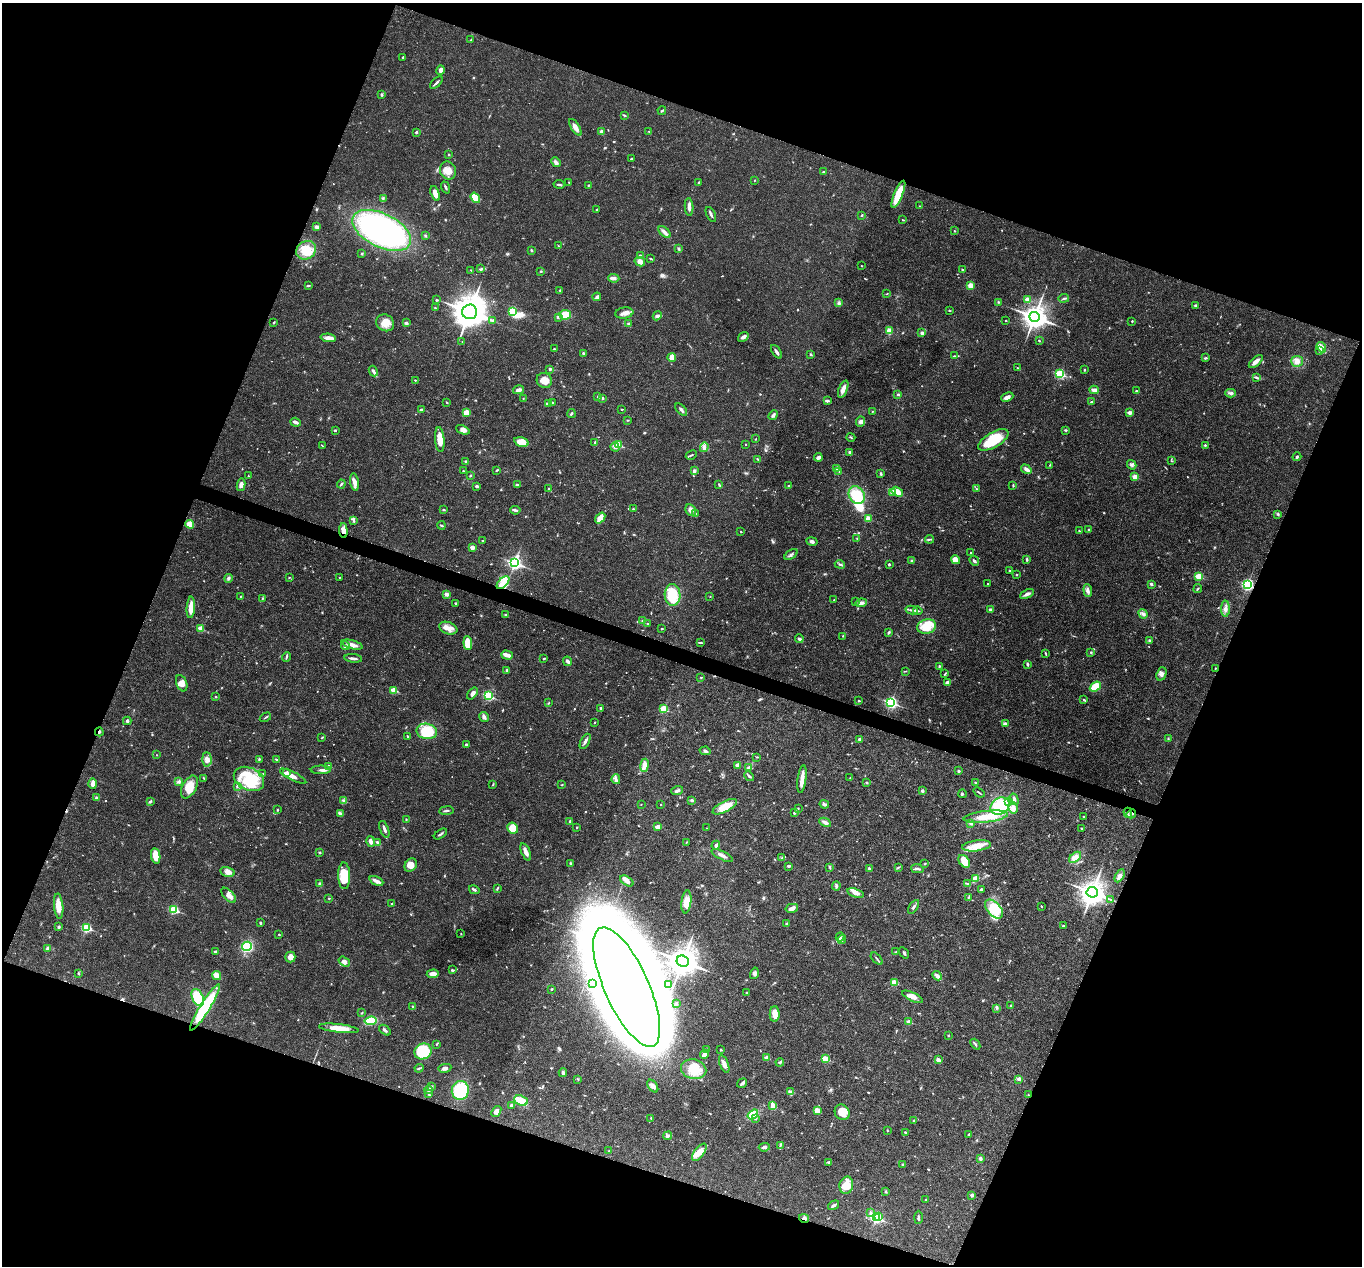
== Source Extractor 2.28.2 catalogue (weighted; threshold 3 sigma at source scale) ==
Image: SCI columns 6-5442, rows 268-5322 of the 5444 x 5458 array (HDU 1 of 3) = the unmasked area's bounding box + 8 px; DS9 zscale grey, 4 x 4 block average (1 PNG px = mean of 4 x 4 image px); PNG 1364 x 1268 px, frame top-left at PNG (2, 3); each listed source drawn as its Kron ellipse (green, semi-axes under 4 px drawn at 4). Shown black and unused: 41% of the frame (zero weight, under 3 of 4 exposures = <1% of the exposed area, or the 3 px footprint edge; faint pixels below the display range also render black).
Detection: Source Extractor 2.28.2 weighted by HDU 2 'WHT'. Background 0.0168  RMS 0.0022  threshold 0.00981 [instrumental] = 3 sigma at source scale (4.5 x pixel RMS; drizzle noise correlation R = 1.50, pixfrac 1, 0.05/0.05 arcsec/px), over >= 5 px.
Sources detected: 789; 9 too faint to see at this stretch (4 x 4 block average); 7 inside a brighter object's white glare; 5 cosmic-ray / hot-pixel residue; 1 long thin detection or spike segment (spike, bleed or trail) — neither listed nor drawn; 8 coinciding with a brighter row at this scale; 37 inside a brighter listed object's ellipse — not listed separately; of the other 722, all 500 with FLUX_AUTO >= 0.756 (the completeness limit of this list) listed and drawn (222 fainter detections not listed), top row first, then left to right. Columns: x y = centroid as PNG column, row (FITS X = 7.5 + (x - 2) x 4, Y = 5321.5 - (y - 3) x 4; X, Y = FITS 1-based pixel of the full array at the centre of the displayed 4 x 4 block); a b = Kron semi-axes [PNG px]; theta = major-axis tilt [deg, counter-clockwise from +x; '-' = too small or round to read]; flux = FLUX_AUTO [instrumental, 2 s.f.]
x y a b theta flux
471 40 2 2 - 0.87
403 57 3 2 - 1.5
441 70 5 4 - 4.2
436 83 8 2 44 2.7
382 94 4 2 - 1.3
662 111 4 2 - 1.5
624 115 3 2 - 1.2
575 127 9 4 -58 7.6
601 131 2 2 - 11
649 131 2 2 - 1.3
416 132 3 2 - 1.3
448 154 2 2 - 2
631 159 2 2 - 1.6
556 162 5 3 - 4.6
448 171 9 8 - 14
823 172 3 2 - 1.4
754 180 2 2 - 0.78
569 182 3 2 - 0.95
698 182 2 2 - 1
559 184 5 2 - 2.5
588 185 3 2 - 1.2
445 187 6 2 -69 2.2
435 193 8 3 -70 9.2
898 194 14 4 67 34
383 198 3 2 - 1.4
475 198 5 3 - 27
920 206 2 2 - 0.8
689 207 9 3 -87 5.6
596 210 2 2 - 0.85
711 214 8 2 -63 3.2
862 215 3 2 - 0.93
903 220 3 2 - 0.79
317 227 4 3 - 3.7
382 230 32 16 -26 380
954 231 2 2 - 0.96
664 232 7 3 -43 5.7
425 236 3 2 - 1.4
559 246 3 2 - 0.86
678 249 3 3 - 1.5
306 250 10 9 - 29
531 250 3 2 - 1.5
362 254 3 2 - 1.1
640 255 3 2 - 1.1
651 258 3 2 - 0.8
640 262 5 4 - 7.2
861 266 2 2 - 1.1
481 269 3 3 - 1.8
471 270 2 2 - 0.86
962 270 3 2 - 1.4
541 271 3 2 - 0.93
614 278 5 4 - 4.1
308 286 4 2 - 1.9
970 286 3 3 - 14
560 290 2 2 - 1.3
887 294 3 2 - 0.8
597 297 4 3 - 3.3
1064 298 5 2 - 1.7
1027 299 2 2 - 18
436 300 3 2 - 1.1
998 302 2 2 - 0.93
838 303 2 2 - 1.4
1196 306 3 3 - 2.2
435 308 2 2 - 0.91
949 310 3 2 - 0.81
512 311 4 3 - 25
470 312 7 7 - 2300
624 313 9 5 9 6.9
565 315 5 5 - 20
657 316 5 3 - 3
558 317 3 2 - 2.1
1035 317 5 4 - 1100
492 320 2 2 - 0.81
1006 320 2 2 - 1.6
1132 321 2 2 - 1.5
274 322 3 2 - 1.3
385 323 9 8 - 14
406 323 3 2 - 2.7
629 324 2 2 - 10
889 331 4 3 - 11
922 333 2 2 - 8
743 337 6 3 37 4.7
328 338 8 4 -6 7.6
462 341 2 2 - 0.77
1039 341 2 2 - 1.2
1321 347 5 3 - 12
554 349 2 2 - 1.2
1320 351 4 3 - 1.9
776 352 8 2 -56 4.7
583 353 3 2 - 1.5
811 355 2 2 - 0.93
954 356 3 2 - 1.3
672 357 4 3 - 10
1205 358 3 2 - 1.7
1297 361 6 5 - 7.8
1256 362 8 3 41 7.6
1017 368 2 2 - 1
550 369 3 3 - 2.3
1084 370 2 2 - 1.2
373 371 5 3 - 3
1060 374 2 2 - 120
1256 378 3 2 - 1.6
415 380 2 2 - 1.1
544 380 8 7 - 13
843 389 9 4 68 7.4
519 390 6 3 15 4.8
1094 390 4 2 - 8.6
1136 391 3 2 - 0.93
1230 393 5 3 - 3.3
898 394 3 3 - 1.5
598 397 3 2 - 1.4
1007 397 6 3 23 6.2
603 398 2 2 - 1.7
523 399 2 2 - 0.81
827 401 3 2 - 3.6
447 402 3 2 - 0.86
1091 402 3 2 - 1.3
552 403 3 2 - 1.2
548 404 4 3 - 2.6
622 409 2 2 - 0.89
421 410 3 2 - 2.2
681 410 7 2 -49 3.2
872 411 3 2 - 0.77
467 413 3 3 - 16
1130 413 3 3 - 4.5
571 414 4 2 - 2.2
773 415 5 3 - 3
627 420 2 2 - 0.88
295 422 5 2 - 6.5
860 422 5 4 - 4.6
335 430 2 2 - 1.4
463 430 7 4 -24 5.9
1066 430 2 2 - 2.3
851 437 4 2 - 1.2
756 439 3 2 - 0.77
440 440 12 4 -85 18
993 440 17 7 30 47
521 442 7 4 -15 21
595 442 3 3 - 1.5
746 444 2 2 - 0.81
618 445 2 2 - 51
1205 445 3 2 - 1.5
322 446 4 2 - 0.87
615 447 4 4 - 4.2
704 447 5 3 - 3.8
850 452 3 3 - 2.7
691 455 6 2 27 1.5
818 457 4 2 - 5.6
1297 457 4 2 - 2.1
758 459 2 2 - 0.92
466 461 3 2 - 1.8
1172 461 3 2 - 0.85
1050 465 3 2 - 0.92
1132 465 5 2 - 2
837 468 4 3 - 4.2
1026 469 6 3 -35 4.9
496 470 3 2 - 0.96
463 471 2 2 - 0.83
694 471 4 3 - 2.9
839 471 2 2 - 0.8
881 474 4 2 - 1.6
248 476 2 2 - 0.87
470 476 2 2 - 1.3
1135 477 2 2 - 27
355 482 9 4 -81 6.7
341 484 4 2 - 2.2
719 484 4 2 - 1.5
241 485 6 3 80 5.2
517 485 3 2 - 2.7
788 485 2 2 - 0.81
477 486 2 2 - 3.2
1013 486 3 2 - 0.85
549 489 3 2 - 1.3
976 489 2 2 - 1.2
893 492 2 2 - 13
897 492 6 3 -32 20
857 495 9 7 -58 43
633 509 2 2 - 0.82
444 510 2 2 - 1.9
515 510 5 2 - 3.1
691 510 6 5 - 5.1
696 513 2 2 - 0.83
1278 514 3 2 - 1.5
600 518 6 3 52 17
868 519 4 3 - 8.5
354 521 3 2 - 1.6
190 524 4 3 - 16
441 525 4 2 - 1.9
1089 530 3 2 - 1.1
343 531 7 4 -85 8.1
741 531 2 2 - 0.76
1079 531 2 2 - 0.87
857 538 2 2 - 0.79
930 539 4 2 - 1.6
482 541 2 2 - 1.6
812 542 5 3 - 4
472 547 2 2 - 18
971 553 2 2 - 1.4
791 555 7 2 35 2.7
1027 559 3 2 - 2.2
955 560 5 4 - 12
911 561 3 2 - 1.2
974 561 5 2 - 3
515 563 3 3 - 310
840 564 5 2 - 2.1
889 564 2 2 - 2.2
1010 571 2 2 - 1.5
1016 575 2 2 - 2
1199 576 2 2 - 49
289 577 2 2 - 0.89
339 577 2 2 - 1.2
228 578 4 3 - 2.4
503 583 8 4 46 9
988 584 2 2 - 1.5
1151 584 2 2 - 6.6
1247 585 3 2 - 250
1198 589 4 2 - 1.3
1088 591 6 3 -84 4.1
446 594 4 3 - 3.9
1027 594 7 3 27 4.7
673 595 11 8 -89 50
240 596 2 2 - 0.96
710 597 2 2 - 0.76
262 598 3 2 - 0.94
834 600 3 2 - 0.92
856 602 2 2 - 0.88
455 603 3 2 - 1.5
861 603 6 3 8 5.5
191 607 10 4 86 14
1225 609 8 3 -88 5.1
911 610 6 2 -13 2.6
990 610 2 2 - 7.3
918 611 4 2 - 1.5
506 614 3 2 - 1.4
1143 614 5 3 - 3.4
643 621 3 2 - 1.6
647 624 2 2 - 1.4
927 626 9 7 12 28
201 628 2 2 - 30
448 628 9 6 -21 10
662 629 2 2 - 0.93
889 632 4 2 - 2
843 636 2 2 - 0.88
799 639 4 3 - 2.8
1150 640 2 2 - 2
468 643 7 4 -83 24
700 643 4 2 - 1.4
352 645 11 3 -15 9.9
345 646 4 3 - 3.7
1091 652 3 2 - 1.2
1046 653 3 2 - 0.97
507 655 6 2 -18 14
286 657 5 2 - 1.9
353 658 9 2 -7 4.7
544 658 3 2 - 1.1
568 661 5 3 - 3.6
1027 664 4 2 - 1.7
939 666 3 2 - 1.3
1215 668 2 2 - 0.77
507 670 2 2 - 1.3
906 671 3 2 - 0.84
945 674 4 2 - 1.4
1161 674 7 4 68 5.3
701 677 2 2 - 0.96
947 682 4 3 - 2.7
182 683 8 5 -69 8.6
1095 687 6 4 36 32
394 690 2 2 - 35
472 693 7 4 51 5.4
488 696 3 2 - 120
216 697 2 2 - 2.3
1084 699 2 2 - 1.4
859 701 2 2 - 1.2
891 702 3 2 - 250
549 703 4 2 - 1
601 708 3 2 - 1.6
664 709 2 2 - 57
265 717 6 2 31 1.7
484 717 5 3 - 5.2
127 721 4 2 - 2.6
595 722 2 2 - 0.9
1005 724 3 2 - 5.1
427 731 10 7 -10 53
99 732 4 2 - 2
407 736 3 2 - 1
322 737 3 2 - 1
859 739 4 3 - 2
1168 739 2 2 - 0.83
585 741 8 2 63 4.3
466 744 2 2 - 2.4
705 751 5 3 - 2.6
157 755 2 2 - 1.3
757 757 3 2 - 0.91
207 759 7 4 -86 7
259 759 3 2 - 1.2
276 760 4 2 - 1.9
645 765 6 4 81 12
738 765 3 3 - 6.1
329 767 3 2 - 3.9
749 767 2 2 - 0.97
321 770 10 3 0 4.1
959 771 3 2 - 1.9
286 773 2 2 - 17
263 774 2 2 - 1.1
293 776 14 3 -27 8.1
749 776 5 2 - 2.7
204 778 2 2 - 0.92
850 778 3 2 - 1.1
249 779 16 11 -25 39
616 779 5 2 - 3
802 779 14 3 82 14
178 782 4 3 - 2.7
866 782 3 2 - 0.94
93 783 5 3 - 7.6
975 783 2 2 - 0.81
493 784 3 2 - 0.98
561 785 4 2 - 0.79
237 786 2 2 - 1.2
189 787 12 7 62 22
677 791 6 3 19 3.9
922 791 2 2 - 3.4
979 792 6 2 -38 1.6
962 794 4 2 - 1.3
96 798 2 2 - 6.5
1014 799 6 3 -74 3.7
344 800 3 2 - 1.7
692 800 2 2 - 4.6
150 801 4 2 - 1.8
1009 801 2 2 - 1.7
641 804 2 2 - 0.81
661 804 2 2 - 0.82
824 804 5 3 - 3.8
1000 806 10 8 34 66
725 807 13 5 27 24
1013 808 6 4 -77 6.6
798 809 3 2 - 0.85
277 810 3 2 - 1
446 811 7 2 6 2.1
340 813 3 2 - 1.7
794 813 2 2 - 2.2
1128 813 5 2 - 2.6
1131 814 5 2 - 3.5
1083 816 2 2 - 1.7
986 817 22 6 7 27
406 820 2 2 - 0.91
570 821 4 2 - 1.3
825 822 6 3 -28 3.8
971 823 2 2 - 4
577 827 2 2 - 1.1
658 827 3 3 - 7.5
512 828 5 5 - 27
707 828 2 2 - 0.93
1082 828 2 2 - 1.2
384 829 9 2 -69 4.2
440 834 7 2 34 2.5
371 842 5 2 - 7
377 842 4 2 - 2.3
686 842 3 2 - 0.84
716 845 4 3 - 2.7
976 846 14 5 8 18
319 852 2 2 - 4.9
526 852 9 3 -67 8
722 855 12 2 -27 6.4
156 856 8 4 -82 17
1075 857 7 4 41 10
782 858 3 2 - 1.2
964 861 7 5 -53 17
570 863 4 2 - 1.3
925 864 2 2 - 1
411 865 7 5 56 9.7
789 866 3 3 - 2.5
830 867 3 2 - 1.5
898 867 3 2 - 1.1
869 869 3 2 - 2.1
917 869 6 2 -14 2.6
228 872 7 5 -13 7.8
344 876 13 6 -89 37
1120 876 7 3 60 4.1
976 879 4 3 - 15
376 881 7 3 -25 6.8
627 881 7 4 -33 6.6
319 883 3 2 - 1.5
967 884 2 2 - 0.8
836 886 4 3 - 2.7
497 888 4 2 - 1.5
981 889 2 2 - 1.7
474 890 5 2 - 2.8
1092 892 5 5 - 1300
855 893 8 4 -18 6.5
229 895 9 5 -47 8.8
969 897 3 2 - 0.9
329 898 2 2 - 0.88
1110 899 3 2 - 0.93
686 902 11 5 83 16
392 904 2 2 - 3.8
59 906 12 4 -84 16
914 907 8 2 57 2.8
1042 907 2 2 - 0.81
792 908 6 3 14 6.5
174 909 2 2 - 100
994 909 11 7 -48 41
260 923 3 2 - 1.4
786 924 2 2 - 5.1
1063 926 2 2 - 4.2
58 927 3 2 - 2.3
86 928 2 2 - 110
279 934 2 2 - 1.1
461 934 2 2 - 0.84
840 937 4 2 - 2.2
842 940 4 2 - 2.3
247 946 5 4 - 56
48 948 4 3 - 4
215 951 2 2 - 1.7
896 952 3 2 - 1.1
904 953 6 2 -55 2.5
290 957 5 5 - 8
877 959 7 2 -46 1.8
683 961 6 5 - 1600
344 962 6 4 -35 5.5
452 970 4 2 - 1.9
754 973 6 4 75 3.9
79 974 3 2 - 1.3
433 974 6 3 2 9.5
217 976 5 3 - 19
937 976 5 3 - 6.8
894 983 2 2 - 42
593 984 2 2 - 0.84
668 985 2 2 - 4.2
627 987 65 22 -66 6100
552 989 2 2 - 1.3
747 993 3 2 - 1.2
912 997 11 4 -25 9.1
198 998 9 5 -65 48
676 1003 2 2 - 1.6
1010 1005 2 2 - 2.8
413 1006 3 2 - 1.2
205 1007 27 5 58 100
997 1008 3 2 - 1.4
362 1013 3 2 - 0.99
775 1014 8 5 -89 14
371 1021 6 4 6 29
909 1022 2 2 - 19
339 1028 20 4 -6 19
385 1030 7 2 -38 3.6
948 1035 3 2 - 0.86
436 1044 3 2 - 1.2
975 1044 6 2 -51 1.8
707 1050 4 2 - 1.6
721 1050 2 2 - 1.4
423 1051 9 8 - 61
704 1054 4 3 - 8
767 1058 2 2 - 19
825 1059 2 2 - 52
938 1060 3 3 - 4.2
780 1062 4 3 - 1.8
724 1064 9 4 -69 7.1
419 1068 4 2 - 1.5
445 1068 6 3 10 3.9
694 1069 13 10 -13 25
563 1073 4 3 - 3.4
578 1079 3 2 - 1.1
1019 1079 2 2 - 13
742 1083 5 3 - 3
431 1086 3 3 - 1.9
653 1086 7 4 -54 4.7
429 1090 4 2 - 6.5
460 1090 9 8 - 65
790 1092 4 3 - 5.4
429 1094 3 2 - 1.6
1028 1095 2 2 - 0.95
521 1101 7 5 -23 25
511 1105 2 2 - 2.1
773 1106 4 2 - 12
496 1111 6 4 51 6.7
817 1111 4 3 - 14
842 1112 8 7 - 20
753 1114 6 4 36 26
651 1118 3 2 - 1.6
755 1119 3 2 - 1
914 1120 3 2 - 1.5
887 1130 2 2 - 0.78
905 1132 3 2 - 1.1
969 1134 3 2 - 1.9
668 1136 5 3 - 3.3
780 1145 4 2 - 1.6
764 1147 5 3 - 5.8
609 1151 2 2 - 0.8
699 1152 10 5 53 10
980 1158 3 2 - 3.7
829 1162 4 2 - 2.1
903 1165 3 2 - 1.8
846 1185 9 6 77 30
886 1191 2 2 - 1
972 1195 2 2 - 11
926 1200 2 2 - 1.1
834 1205 6 2 34 3.3
870 1213 3 2 - 1.8
879 1217 2 2 - 10
918 1217 6 2 88 2.5
804 1218 5 3 - 3.1
876 1218 3 2 - 170
Overlapping masked pixels (flux is a lower limit): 7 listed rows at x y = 343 531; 1247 585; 99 732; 1128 813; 1131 814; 1028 1095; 804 1218
Diffuse or blended objects may show on this block-average render without a row.